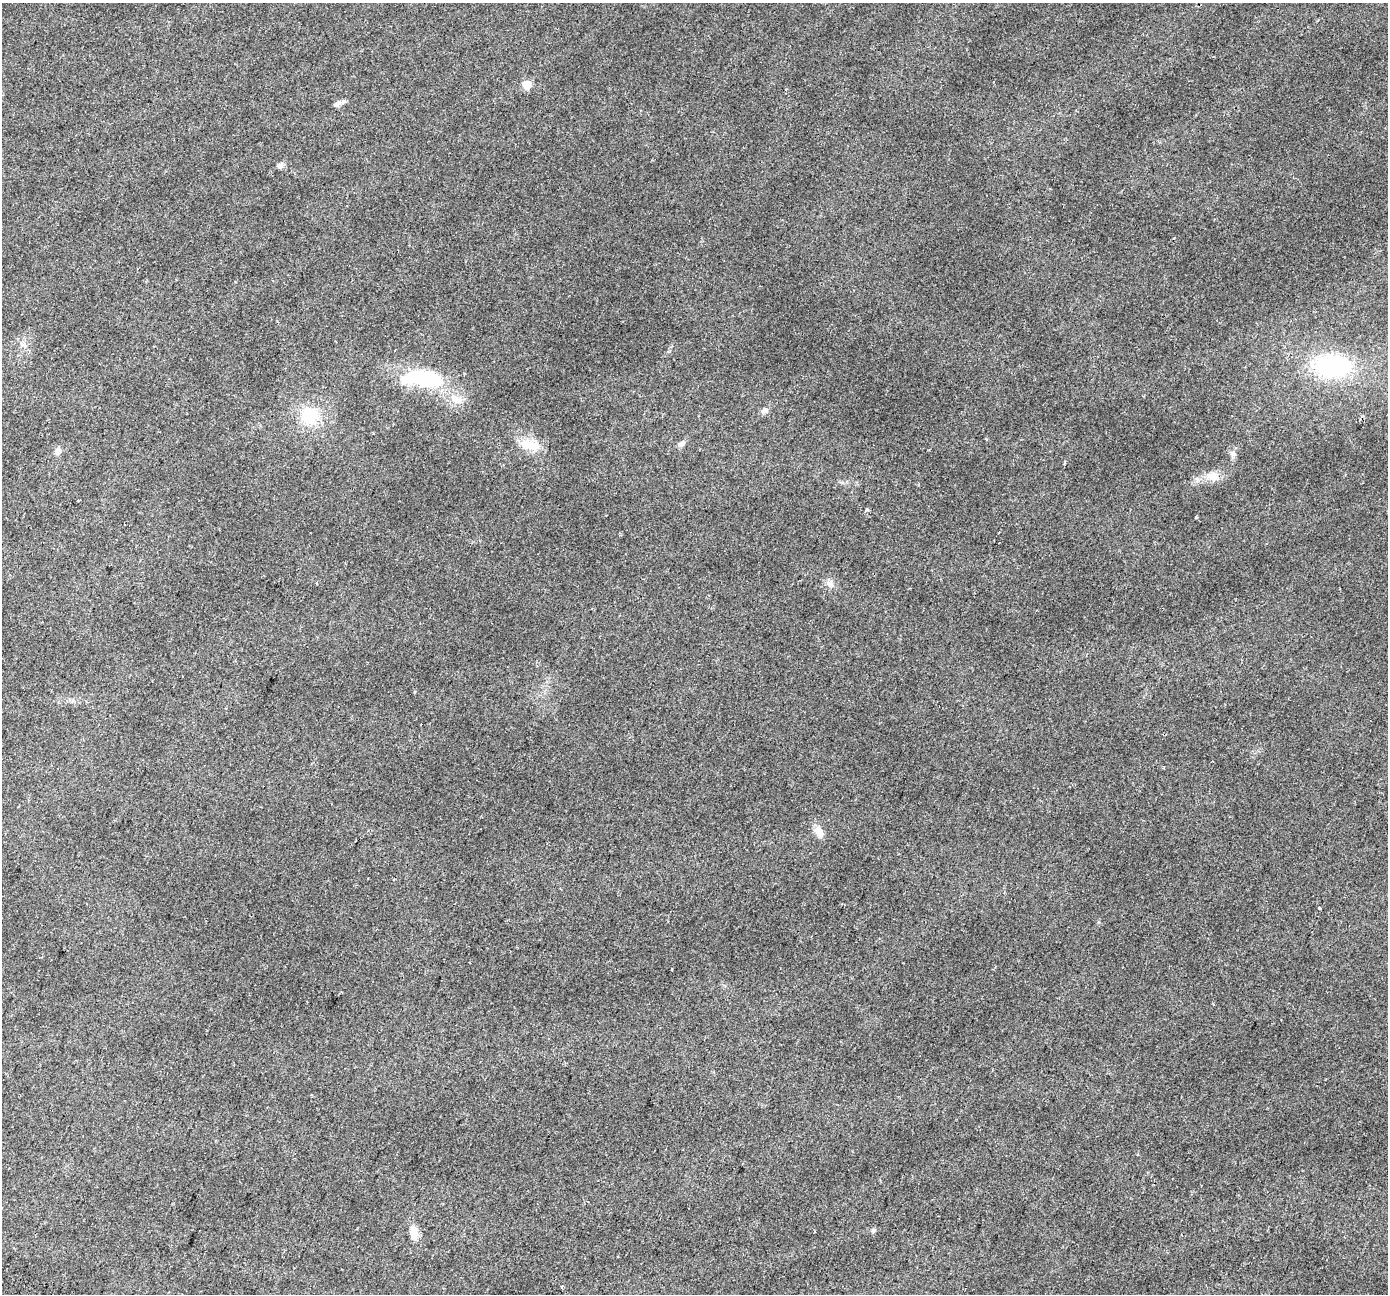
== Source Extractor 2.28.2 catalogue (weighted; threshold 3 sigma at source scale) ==
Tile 7 of 4 x 4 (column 3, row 2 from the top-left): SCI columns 2836-4221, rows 2932-4223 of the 5662 x 5798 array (HDU 1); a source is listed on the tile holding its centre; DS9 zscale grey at full resolution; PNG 1390 x 1296 px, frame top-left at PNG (2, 3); no overlay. Shown black and unused: <1% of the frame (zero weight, under 2 of 3 exposures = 4% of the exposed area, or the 3 px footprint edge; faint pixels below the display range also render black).
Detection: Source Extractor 2.28.2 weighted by HDU 2 'WHT'; one run over the whole footprint, this tile lists its part. Background 0.0543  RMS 0.0063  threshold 0.0284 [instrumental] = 3 sigma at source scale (4.5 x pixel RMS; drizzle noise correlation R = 1.50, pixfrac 1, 0.0396/0.0396 arcsec/px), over >= 5 px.
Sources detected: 21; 2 cosmic-ray / hot-pixel residue — not listed; the other 19 listed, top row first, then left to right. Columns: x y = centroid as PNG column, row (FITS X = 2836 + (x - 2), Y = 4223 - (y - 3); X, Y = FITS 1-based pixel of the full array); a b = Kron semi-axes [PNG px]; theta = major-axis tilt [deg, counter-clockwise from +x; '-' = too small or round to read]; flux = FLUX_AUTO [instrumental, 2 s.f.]
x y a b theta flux
527 85 5 5 - 20
338 104 12 6 30 2.2
280 165 9 6 69 1.9
1332 366 41 24 0 70
422 378 45 17 -5 52
457 399 23 8 -19 6.8
765 410 11 6 20 2.1
310 415 17 16 - 22
682 444 10 6 32 2.1
530 445 30 12 -13 12
58 451 10 7 73 2.4
1232 453 8 7 - 2.1
1212 476 16 12 -10 6.5
829 583 8 8 - 2.8
819 832 15 9 -59 5.4
1320 908 3 3 - 1.9
873 1230 6 5 - 1.1
414 1232 15 8 -84 7.4
562 1286 3 3 - 1.2
Unlisted compact peaks at least as high as the median listed source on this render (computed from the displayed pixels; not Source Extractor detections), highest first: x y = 867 510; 1196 517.